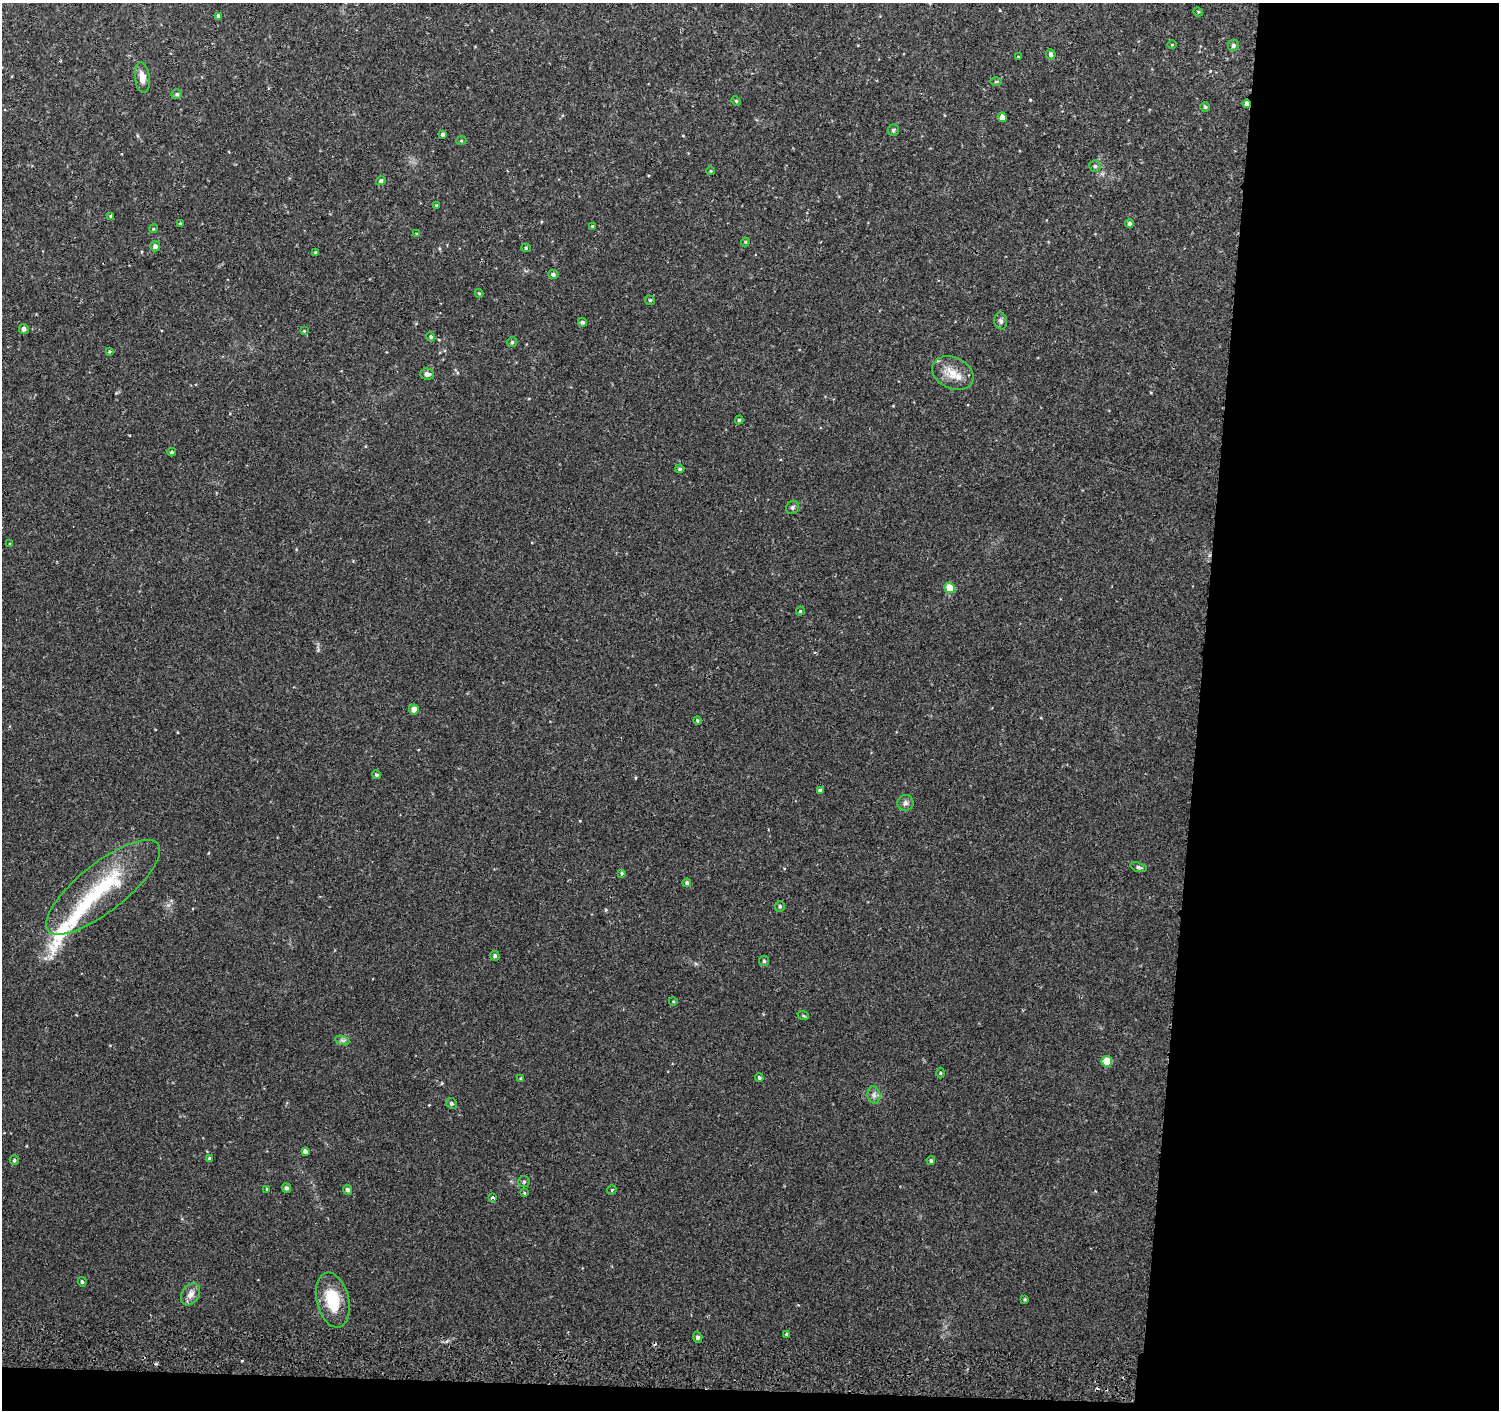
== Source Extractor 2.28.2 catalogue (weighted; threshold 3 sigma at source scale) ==
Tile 9 of 3 x 3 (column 3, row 3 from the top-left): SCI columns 3000-4496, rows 276-1683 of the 4511 x 4830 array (HDU 1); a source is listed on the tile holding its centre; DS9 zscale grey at full resolution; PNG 1501 x 1412 px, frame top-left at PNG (2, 3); each listed source drawn as its Kron ellipse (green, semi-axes under 4 px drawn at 4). Shown black and unused: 21% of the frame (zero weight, under 2 of 3 exposures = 3% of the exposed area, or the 3 px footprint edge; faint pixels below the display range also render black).
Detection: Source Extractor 2.28.2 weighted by HDU 2 'WHT'; one run over the whole footprint, this tile lists its part. Background 0.0346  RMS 0.0057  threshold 0.0258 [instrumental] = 3 sigma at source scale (4.5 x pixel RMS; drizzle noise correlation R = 1.50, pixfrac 1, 0.0396/0.0396 arcsec/px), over >= 5 px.
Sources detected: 93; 2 cosmic-ray / hot-pixel residue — neither listed nor drawn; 4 inside a brighter listed object's ellipse — not listed separately; the other 87 listed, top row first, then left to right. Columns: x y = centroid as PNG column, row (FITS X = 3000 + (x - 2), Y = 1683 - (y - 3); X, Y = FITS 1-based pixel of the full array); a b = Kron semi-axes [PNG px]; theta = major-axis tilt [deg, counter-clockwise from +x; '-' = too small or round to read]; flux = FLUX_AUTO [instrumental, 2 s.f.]
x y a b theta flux
1198 12 5 4 - 0.66
219 16 4 4 - 1.7
1172 45 5 3 - 0.45
1233 45 6 5 - 1.5
1051 54 5 5 - 1.9
1018 57 3 3 - 1.5
142 77 15 7 -83 4.6
996 82 6 4 1 0.64
177 94 5 5 - 1
736 101 5 4 - 0.66
1247 104 4 4 - 3.1
1205 107 5 4 - 0.83
1002 117 4 4 - 4.8
893 130 5 5 - 1.2
443 134 3 3 - 1.3
461 141 5 3 - 0.53
1095 166 6 5 - 1.2
711 171 4 3 - 0.43
381 181 5 4 - 1.3
436 205 3 3 - 0.46
110 216 3 3 - 0.52
1129 223 4 4 - 1.2
180 224 3 3 - 0.7
592 226 3 3 - 0.58
153 229 4 3 - 0.54
417 234 4 3 - 0.47
745 242 4 4 - 0.54
155 246 5 5 - 2.2
526 248 5 4 - 0.79
315 252 3 3 - 0.66
553 275 5 4 - 1.7
479 293 4 4 - 0.6
650 300 5 4 - 0.7
1001 321 8 6 -79 1.7
582 322 4 4 - 1.1
24 329 5 5 - 2.2
304 331 4 3 - 0.47
431 337 5 4 - 0.83
512 342 5 5 - 0.92
109 352 4 4 - 0.8
953 373 21 15 -25 9.5
427 374 7 5 -2 2.3
739 420 4 4 - 0.89
172 452 4 3 - 0.8
680 469 4 4 - 0.94
793 507 7 6 - 1.3
10 544 4 3 - 0.57
950 588 5 5 - 10
800 611 4 3 - 0.57
414 709 5 5 - 4
697 721 4 4 - 0.77
377 775 4 4 - 0.89
820 790 3 3 - 2.4
905 803 8 8 - 2
1138 867 8 4 -18 1
622 873 4 4 - 0.68
687 883 4 4 - 1.6
103 887 70 24 38 46
780 906 5 5 - 1.1
495 956 5 5 - 1.2
764 961 5 5 - 0.9
673 1001 4 3 - 0.49
803 1015 6 4 -20 0.67
342 1040 7 4 -19 1.2
1107 1061 5 5 - 13
940 1073 5 3 - 0.56
521 1078 3 3 - 0.5
759 1078 4 4 - 0.98
874 1095 8 6 -79 2
451 1103 5 5 - 1.1
305 1151 4 4 - 1.9
209 1158 4 4 - 0.97
14 1160 5 4 - 0.92
931 1161 4 4 - 0.99
524 1182 6 5 - 0.77
286 1188 5 4 - 1.6
267 1189 4 3 - 0.54
348 1190 5 4 - 1.5
612 1190 5 3 - 0.98
524 1193 4 3 - 0.56
492 1197 4 4 - 2.3
82 1282 5 4 - 1.1
191 1294 12 8 57 3.9
1025 1299 4 3 - 0.62
333 1300 28 16 -76 19
787 1334 4 3 - 0.81
698 1337 5 4 - 1.4
Overlapping masked pixels (flux is a lower limit): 1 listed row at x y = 1247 104